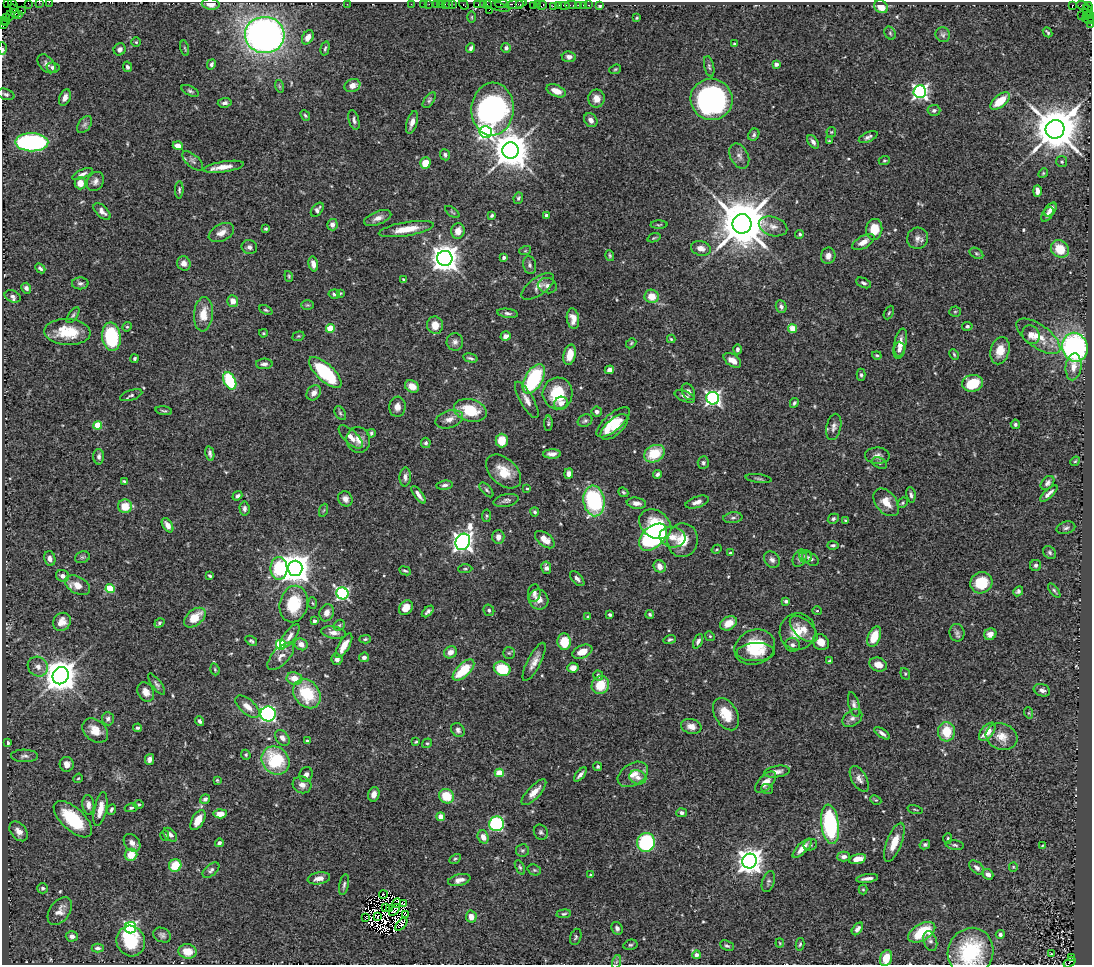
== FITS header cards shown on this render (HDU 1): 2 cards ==
NAXIS1  =                 1090
NAXIS2  =                  963

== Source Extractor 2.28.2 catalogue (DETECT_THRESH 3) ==
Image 1090 x 963 px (HDU 1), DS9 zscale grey, 1 PNG px = 1 image px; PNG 1094 x 967 px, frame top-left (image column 1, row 963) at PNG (2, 2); each listed source drawn as its Kron ellipse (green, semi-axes under 4 px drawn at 4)
Background 1.14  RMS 0.045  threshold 0.136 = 3 sigma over >= 5 px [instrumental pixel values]
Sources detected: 563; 5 with non-positive FLUX_AUTO (blend fragments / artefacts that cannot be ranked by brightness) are neither listed nor drawn; of the other 558, the 500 brightest by FLUX_AUTO listed and drawn (58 fainter detections omitted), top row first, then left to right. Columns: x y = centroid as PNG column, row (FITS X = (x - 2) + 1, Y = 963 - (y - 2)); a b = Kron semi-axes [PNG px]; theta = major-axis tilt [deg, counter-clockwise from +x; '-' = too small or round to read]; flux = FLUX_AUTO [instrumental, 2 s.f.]
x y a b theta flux
39 2 2 2 - 22
49 2 2 2 - 37
7 3 2 2 - 8.5
28 3 2 2 - 67
13 4 6 2 -51 61
211 4 9 5 -5 22
347 4 2 2 - 44
411 4 2 2 - 29
423 4 2 2 - 53
429 4 2 2 - 27
436 4 2 2 - 75
440 4 2 2 - 51
445 4 2 2 - 39
449 4 3 2 - 63
452 4 4 2 - 34
487 4 2 2 - 27
502 4 7 2 -1 330
516 4 11 4 8 270
520 4 4 3 - 130
537 4 3 2 - 78
464 5 5 3 - 130
478 5 4 3 - 63
483 5 3 2 - 94
534 5 4 3 - 140
542 5 5 3 - 140
559 5 3 2 - 63
564 5 6 2 0 95
571 5 6 2 0 30
578 5 3 3 - 95
583 5 2 2 - 19
589 5 3 2 - 63
600 5 3 3 - 47
1072 5 3 3 - 530
497 6 13 3 -18 350
553 6 2 2 - 19
1083 6 6 3 -17 18
881 7 7 6 - 42
1089 7 4 3 - 31
489 10 2 2 - 36
1087 10 6 3 -50 120
21 11 3 2 - 40
15 12 7 3 -72 120
19 14 3 3 - 41
10 15 5 4 - 110
1090 15 4 2 - 390
1082 16 2 2 - 40
1087 16 3 3 - 110
6 17 4 3 - 37
472 17 6 4 -90 3.5
637 18 4 3 - 3.8
1088 19 6 3 -11 110
2 21 3 2 - 41
5 21 3 2 - 61
2 25 4 2 - 31
1091 25 4 2 - 62
1048 32 5 3 - 4.6
890 33 7 5 -62 4.8
265 35 20 18 -5 1800
943 35 8 7 - 8
308 37 7 5 61 23
136 42 4 4 - 4.1
734 44 3 3 - 5.6
185 48 8 3 -76 3.9
325 48 7 3 75 5.2
471 48 5 3 - 7.6
506 48 5 5 - 10
2 49 6 2 -88 27
120 49 6 5 - 11
569 57 7 5 -7 12
47 64 11 7 -49 12
211 64 5 4 - 6.5
776 64 4 3 - 18
709 66 10 5 -77 6.8
53 67 7 5 -9 10
127 67 5 4 - 8.9
615 69 6 4 22 4.2
279 86 6 4 -71 4.6
352 86 8 6 19 29
190 91 9 4 -26 6.5
556 91 10 5 -22 33
920 92 6 6 - 910
6 94 9 5 -18 7.7
65 98 8 5 67 18
596 99 9 8 - 23
712 99 21 20 - 730
429 100 9 5 56 6.6
1000 101 11 6 39 69
225 103 7 4 5 8.8
493 109 26 21 87 830
934 110 6 5 - 8.2
305 116 6 4 -50 4.8
354 120 10 5 -75 9.4
591 120 7 6 - 15
412 122 12 5 72 19
85 124 10 6 54 8.3
1055 129 9 9 - 16000
486 132 6 6 - 750
831 132 5 5 - 3.5
754 135 6 5 - 5.9
868 137 10 5 25 9.7
829 141 3 3 - 3.6
32 142 16 9 -1 490
813 142 7 4 -55 11
178 146 5 4 - 29
510 150 8 8 - 8500
445 155 5 5 - 7.6
739 156 13 8 -62 18
884 160 6 4 1 4.1
193 161 13 6 -41 9.8
1062 162 5 5 - 5.1
425 163 5 5 - 51
224 167 20 5 8 34
1043 173 5 4 - 3.7
82 174 11 4 23 11
95 181 10 8 61 15
80 183 6 5 - 29
179 190 9 4 87 6.1
1037 191 6 4 90 15
518 198 6 4 66 5.8
317 210 8 5 51 12
1051 210 8 5 50 13
102 211 10 5 -44 17
452 212 8 3 -35 3.8
1047 214 8 5 57 9.4
492 215 4 3 - 5.6
546 216 3 3 - 11
378 218 14 6 21 20
742 224 9 9 - 19000
332 225 6 5 - 12
659 225 8 4 1 4.1
773 226 14 9 -17 24
266 229 4 3 - 4.6
406 229 28 7 9 60
874 229 10 8 81 59
458 231 8 6 80 24
221 233 14 8 27 23
800 234 4 4 - 5.7
654 238 7 3 19 3.5
917 238 11 10 - 18
863 242 12 6 30 25
249 247 8 7 - 12
701 248 10 7 -15 18
1060 249 9 8 - 59
525 251 6 4 18 3.7
976 253 7 5 -29 5.6
610 255 6 3 -73 4.8
828 256 8 7 - 19
504 257 4 4 - 9.1
445 258 7 7 - 4000
184 263 7 6 - 18
313 264 7 4 -77 20
530 265 9 6 -78 8.8
40 268 6 3 -44 6.9
289 276 5 4 - 3.8
404 280 4 3 - 4.7
80 283 8 6 2 8.2
864 283 8 4 -24 6.9
538 286 19 8 36 20
547 286 10 7 -14 13
26 288 5 5 - 9.5
340 293 4 3 - 3.6
334 294 6 4 -11 6
13 296 8 6 -23 9.5
652 296 7 6 - 43
233 301 6 5 - 24
307 305 6 5 - 4.6
781 307 6 5 - 9.1
266 310 7 4 -24 5
955 312 5 5 - 4.6
508 313 10 4 -7 8.6
889 313 7 4 62 4.4
203 314 17 9 85 52
73 315 9 4 53 7
573 319 10 6 -82 23
435 325 9 8 - 33
967 326 5 4 - 6.3
127 327 5 4 - 3.8
330 328 4 4 - 88
793 329 4 4 - 64
67 332 23 13 -2 91
263 333 4 3 - 3.2
1031 335 9 8 - 24
298 336 6 4 20 4.2
506 336 5 4 - 17
1038 336 26 11 -36 57
111 337 14 9 -83 230
671 339 4 4 - 3.2
455 342 9 8 - 13
631 343 6 4 47 4.3
900 344 15 6 78 31
1075 347 14 12 -71 670
737 349 5 4 - 7.9
899 349 7 5 90 11
1000 351 14 9 75 41
954 354 6 3 -63 4.1
570 355 10 6 76 38
877 355 5 4 - 4.6
470 358 7 3 -13 6.9
134 359 4 3 - 4.9
732 360 10 5 -33 21
264 364 8 5 2 11
1073 367 13 8 84 27
609 370 5 4 - 16
325 372 20 8 -43 240
861 375 6 4 -89 5.7
534 379 16 8 60 260
230 381 9 6 -64 200
972 383 10 8 10 110
412 386 7 6 - 28
688 392 9 6 -62 14
314 393 8 6 50 17
558 393 16 15 - 110
131 395 11 5 19 8.1
685 396 11 5 -22 12
713 398 6 6 - 740
527 400 20 6 -60 23
561 403 7 6 - 23
794 403 5 3 - 5.2
397 407 10 8 84 20
470 410 16 11 -14 110
164 411 8 4 -8 5.2
597 412 5 5 - 9.9
340 413 7 5 -59 5.3
449 419 14 8 18 24
585 421 7 6 - 7.1
613 422 21 8 41 73
548 423 8 4 89 5.4
1015 424 5 4 - 6
98 425 4 4 - 100
614 427 17 8 41 41
834 427 13 7 77 15
371 433 4 3 - 5.6
351 437 15 6 -43 24
358 440 13 11 -75 29
502 441 7 6 - 53
426 443 5 5 - 5.9
210 453 7 4 -78 9.1
552 454 9 4 1 16
654 454 11 8 28 91
877 456 12 8 -1 15
99 457 8 5 -89 9.1
1075 461 5 4 - 3.7
703 463 6 5 - 6.4
880 463 7 5 -27 6.4
504 472 20 13 -42 64
569 473 5 4 - 16
657 474 4 3 - 7.7
405 477 9 5 87 12
759 479 13 3 -8 5.7
124 481 4 3 - 4.2
1047 483 8 5 47 8.9
445 485 8 4 8 8.6
527 489 3 3 - 3.5
486 490 9 4 -49 6.7
623 492 5 4 - 4.6
1049 493 11 3 42 13
419 495 10 3 -55 16
911 495 8 4 -82 7.5
237 496 5 4 - 7.9
345 499 8 7 - 15
506 500 13 6 11 11
594 501 15 10 -82 340
697 502 12 5 18 18
886 502 16 10 -51 42
636 503 10 5 -7 19
903 503 6 4 42 4.8
125 506 7 7 - 53
244 508 7 5 -85 10
324 510 7 4 70 4.2
535 512 4 4 - 6.1
487 516 6 4 81 4.6
733 518 9 5 6 9
833 519 6 5 - 6.4
846 521 4 3 - 4
655 524 17 13 -36 92
168 525 8 4 -58 18
1066 528 9 6 15 8.7
498 537 7 6 - 18
653 537 16 10 44 710
672 537 13 10 -9 27
545 540 11 6 -38 32
683 540 17 15 83 58
463 542 8 7 - 1900
833 545 5 4 - 5.6
717 549 5 3 - 3.3
730 553 3 3 - 7.5
1050 553 7 5 -47 6.9
82 557 7 5 19 6.5
805 557 6 6 - 8
50 558 7 5 -77 16
800 558 9 6 63 10
810 559 9 5 -33 12
772 560 9 7 -50 12
1036 565 5 5 - 7.1
660 566 6 6 - 23
279 568 11 8 -88 230
295 568 7 7 - 5400
546 568 6 5 - 12
465 569 7 4 2 4.7
405 571 6 3 -23 4.8
63 576 7 6 - 14
210 576 4 3 - 4.6
577 579 9 5 -47 11
981 583 11 10 - 92
77 585 13 8 -28 34
110 588 4 4 - 110
1054 590 8 4 -53 5.6
1018 591 5 4 - 6.8
342 593 6 6 - 580
534 593 9 6 84 10
539 600 10 9 - 24
786 601 4 3 - 6.5
312 603 6 4 -86 3.7
294 604 18 14 78 130
406 608 8 6 50 34
489 610 6 5 - 7.2
428 611 7 4 43 8.5
817 611 5 4 - 3.2
327 613 9 7 70 21
650 614 4 3 - 4.6
610 615 4 3 - 6
588 617 3 3 - 3.8
195 618 12 7 39 66
314 621 4 4 - 11
62 622 9 8 - 28
159 623 5 4 - 5.3
729 623 9 6 30 39
339 625 6 5 - 5.2
804 629 17 9 -43 30
798 632 18 18 - 65
334 633 12 6 -9 16
957 633 8 7 - 9.6
990 634 6 5 - 20
290 636 14 5 53 17
710 636 5 4 - 4.4
874 637 11 6 68 66
365 639 6 4 3 4.4
670 639 6 4 17 5.5
251 641 6 4 -34 6.5
698 641 8 4 64 9
564 642 8 6 -84 79
821 642 8 7 - 31
301 644 7 5 -29 22
281 645 5 5 - 250
793 645 7 7 - 11
344 646 14 5 60 35
755 647 21 17 24 130
450 652 7 6 - 22
582 652 10 6 22 38
756 652 19 9 2 59
509 653 6 6 - 5.1
281 656 17 8 46 23
364 657 5 5 - 12
337 659 6 5 - 12
829 661 4 3 - 4.9
534 662 21 6 62 25
878 664 9 7 -19 28
38 667 10 9 - 22
573 668 5 5 - 24
215 669 6 4 -71 4.1
502 669 8 7 - 120
463 670 13 6 44 120
905 674 6 4 -70 4.1
598 675 5 5 - 7.7
61 676 9 8 - 6600
294 678 8 6 -9 41
157 684 13 4 -53 8.9
600 685 9 8 - 74
1042 690 8 6 -20 12
146 692 10 8 -60 21
307 694 16 12 -53 140
854 705 13 5 -76 11
247 707 15 7 -41 28
1029 713 6 3 -72 3.5
268 714 7 7 - 560
726 714 17 11 -60 70
852 718 11 7 38 14
108 719 6 6 - 11
200 721 5 4 - 8.5
691 726 10 7 -16 23
137 728 4 4 - 5.5
95 730 14 10 -38 42
458 730 7 6 - 11
946 732 10 8 -87 77
987 732 10 6 51 48
882 733 9 4 -35 10
1002 737 16 13 -18 40
282 738 9 6 -52 15
307 741 4 3 - 4.2
8 742 3 3 - 7.7
416 742 4 3 - 3.6
427 743 5 4 - 4.3
246 755 5 4 - 4.4
24 756 13 6 -1 12
150 759 5 4 - 13
275 760 15 13 -50 190
67 764 7 7 - 22
598 767 4 4 - 5.2
777 772 13 5 8 15
499 773 4 4 - 84
633 774 16 11 32 36
306 775 8 6 71 14
580 775 8 3 49 12
638 777 9 7 -22 14
78 778 5 4 - 3.4
859 779 14 7 -60 16
217 780 3 3 - 3.1
766 782 13 7 45 25
302 785 9 8 - 21
767 789 6 5 - 4.8
534 792 16 6 46 35
374 794 7 5 75 19
447 796 8 7 - 76
205 799 5 4 - 8.7
876 800 6 4 -25 4.1
139 804 5 4 - 4.9
88 805 10 6 -83 16
131 808 6 4 10 4.9
100 809 17 6 78 37
111 809 5 4 - 6.4
915 810 8 2 -15 3.2
681 813 5 4 - 8
220 814 6 4 4 28
441 817 4 4 - 31
73 819 24 11 -43 150
198 820 11 6 61 45
497 824 7 7 - 380
830 824 20 9 -83 350
19 831 11 7 -50 21
541 832 8 6 -58 7.6
165 835 5 4 - 4.3
170 835 8 5 -46 11
483 837 7 5 -69 21
948 838 5 4 - 3.7
646 842 9 9 - 300
894 842 21 7 69 50
132 843 10 7 -52 16
219 843 4 3 - 7.5
810 845 7 5 22 6.2
925 845 5 4 - 5.7
955 845 9 5 -7 6.4
1042 846 4 3 - 3.3
802 848 12 5 44 29
522 850 6 6 - 6.2
131 855 6 6 - 52
844 857 6 5 - 13
455 859 6 4 29 4.5
858 859 9 4 14 34
749 861 7 7 - 3100
175 865 6 6 - 75
520 867 8 4 -65 5.5
1013 867 5 4 - 3.4
977 868 9 5 -42 11
211 870 10 5 41 8.6
534 870 7 5 -20 5.1
988 874 6 5 - 15
591 875 3 3 - 5.8
319 878 11 6 10 24
867 878 11 3 8 12
459 880 11 5 14 19
768 882 11 6 72 9.3
344 885 11 4 78 7.9
43 888 5 5 - 6.5
863 889 5 4 - 3.5
383 894 4 2 - 8
397 903 5 2 - 7
404 903 3 3 - 5.5
385 908 3 2 - 8.1
390 909 3 2 - 4.8
394 910 7 3 51 4.8
60 911 15 10 55 25
406 914 4 2 - 3.2
564 914 7 4 6 4.9
377 916 4 2 - 4.3
365 917 2 2 - 11
471 917 6 5 - 27
401 924 8 3 47 6.9
130 928 6 5 - 630
617 928 6 5 - 9.3
857 929 7 4 52 12
922 932 15 8 30 130
1000 934 4 4 - 8.8
162 935 9 7 -25 11
72 936 6 5 - 11
576 937 8 5 72 6.1
131 941 15 14 - 140
930 941 10 6 -71 9.6
780 943 4 4 - 3.2
800 944 6 4 78 5.1
630 945 7 5 13 5.6
727 946 7 5 -23 6.5
98 948 6 4 0 8.5
187 951 9 7 -10 47
970 952 24 22 64 210
1051 954 3 3 - 4.5
696 955 4 4 - 16
1072 957 3 2 - 65
886 958 8 5 71 48
616 962 7 4 70 5.8
1070 962 6 4 36 340
At the frame edge (FLAGS 8, measured only in part): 14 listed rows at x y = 39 2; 49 2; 7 3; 28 3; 13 4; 211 4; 1090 15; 2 21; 2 25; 1091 25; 2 49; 970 952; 886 958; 1070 962
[58 fainter detections neither listed nor drawn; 5 non-positive-flux detections neither listed nor drawn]